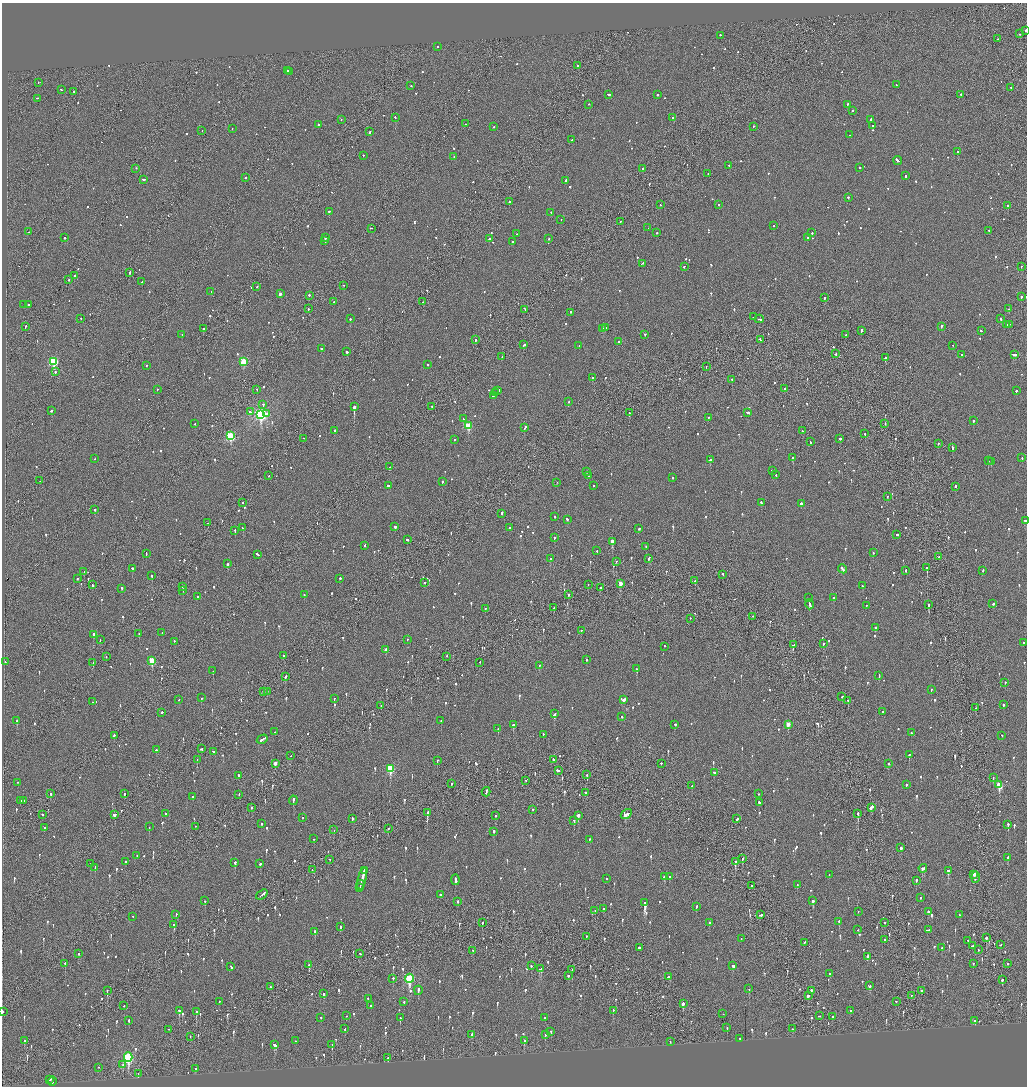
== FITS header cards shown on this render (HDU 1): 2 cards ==
NAXIS1  =                 2050
NAXIS2  =                 2168

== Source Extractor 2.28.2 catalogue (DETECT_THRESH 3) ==
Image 2050 x 2168 px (HDU 1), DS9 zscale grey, zoomed out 1/2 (1 PNG px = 2 x 2 image px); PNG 1029 x 1088 px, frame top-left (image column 2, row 2168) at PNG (2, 3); each listed source drawn as its Kron ellipse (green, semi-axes under 4 px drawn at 4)
Background -0.0848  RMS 0.065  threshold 0.196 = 3 sigma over >= 5 px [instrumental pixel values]
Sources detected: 1229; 25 cannot appear on this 1/2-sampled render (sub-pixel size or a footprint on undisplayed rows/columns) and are neither listed nor drawn; of the other 1204, the 500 brightest by FLUX_AUTO listed and drawn (704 fainter detections omitted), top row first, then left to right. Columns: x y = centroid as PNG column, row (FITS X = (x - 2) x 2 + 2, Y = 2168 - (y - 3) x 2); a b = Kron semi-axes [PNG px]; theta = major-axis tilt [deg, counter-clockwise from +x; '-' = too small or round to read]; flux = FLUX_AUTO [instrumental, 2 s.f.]
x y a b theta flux
1026 31 2 1 - 84
1020 34 2 2 - 91
720 36 2 2 - 69
998 39 2 2 - 50
438 47 2 2 - 49
578 66 2 2 - 63
287 71 2 2 - 330
289 72 2 2 - 150
38 83 2 2 - 60
896 85 2 2 - 71
411 86 2 2 - 190
1011 88 2 1 - 77
61 90 2 2 - 88
74 92 2 2 - 210
608 95 3 2 - 130
657 95 2 2 - 110
961 95 2 2 - 85
37 99 2 2 - 49
589 105 2 2 - 48
847 105 2 2 - 75
852 111 2 1 - 50
395 118 2 2 - 140
673 118 2 2 - 76
341 120 2 2 - 49
871 120 3 2 - 160
465 124 2 1 - 62
319 125 2 2 - 55
873 126 2 2 - 52
494 127 2 2 - 99
753 127 2 2 - 60
232 129 2 2 - 210
202 131 2 2 - 72
370 132 3 2 - 210
849 135 2 2 - 69
572 140 2 2 - 53
958 152 2 1 - 69
363 156 2 2 - 67
454 157 2 2 - 47
897 161 5 2 - 260
729 166 2 2 - 48
860 168 2 2 - 78
136 169 2 1 - 86
643 169 2 2 - 220
708 174 2 2 - 66
906 176 2 2 - 51
246 178 2 2 - 390
144 180 4 2 - 120
566 181 3 2 - 89
848 198 2 2 - 48
510 202 2 2 - 110
660 205 2 2 - 60
719 205 2 2 - 49
1008 206 2 2 - 880
329 212 2 2 - 190
551 213 2 2 - 62
561 220 2 2 - 63
620 222 2 2 - 59
774 226 2 2 - 78
648 228 2 2 - 47
371 229 2 2 - 73
989 231 2 2 - 62
28 232 2 2 - 59
657 233 2 2 - 67
812 233 2 2 - 77
517 234 2 1 - 59
65 238 2 2 - 76
325 238 3 2 - 210
808 238 2 2 - 92
489 239 2 2 - 110
549 239 2 2 - 47
325 241 2 1 - 130
512 242 2 2 - 56
642 264 3 2 - 93
684 267 2 2 - 89
1021 267 2 2 - 300
130 273 2 2 - 180
74 276 2 2 - 88
69 280 2 2 - 84
142 282 2 1 - 97
344 286 2 2 - 84
257 287 2 2 - 76
211 292 2 2 - 67
280 294 2 2 - 50
309 296 2 1 - 290
1021 297 2 2 - 240
824 298 2 2 - 320
334 302 2 2 - 48
423 302 2 1 - 60
24 305 2 2 - 180
29 305 3 2 - 190
308 309 2 1 - 110
1009 309 2 1 - 59
525 310 4 2 - 150
570 313 2 2 - 420
754 317 2 2 - 53
81 319 2 2 - 60
350 319 2 2 - 94
759 319 4 2 - 150
1001 319 2 2 - 100
1006 325 3 2 - 100
1009 325 3 2 - 120
25 327 3 2 - 66
941 327 3 2 - 150
605 328 4 2 - 180
203 329 2 2 - 260
603 329 3 1 - 150
861 331 3 2 - 250
981 331 2 2 - 91
182 335 2 2 - 54
645 335 2 2 - 62
846 335 2 2 - 110
476 340 2 2 - 170
760 340 3 2 - 110
619 342 2 2 - 98
524 345 3 2 - 130
579 346 2 2 - 59
953 346 2 2 - 75
321 349 2 2 - 99
347 352 2 2 - 120
836 354 2 2 - 94
961 355 2 2 - 47
1014 355 4 2 - 170
502 357 2 2 - 56
885 358 2 2 - 110
53 362 3 3 - 1200
243 362 3 3 - 700
428 365 2 2 - 70
146 366 2 2 - 88
706 367 2 1 - 49
55 372 2 2 - 130
593 378 2 2 - 100
732 380 2 2 - 67
785 389 3 2 - 81
157 390 2 2 - 62
257 390 2 1 - 52
498 391 4 2 - 180
1016 391 2 2 - 90
496 393 3 1 - 140
493 396 3 2 - 200
569 402 2 2 - 65
263 405 2 2 - 86
354 407 2 2 - 2000
432 407 2 1 - 67
51 411 2 2 - 120
250 412 2 2 - 110
629 413 2 2 - 120
747 413 3 2 - 580
266 414 2 2 - 52
261 415 4 3 - 2900
708 418 2 2 - 57
463 419 2 1 - 68
973 421 2 2 - 100
195 424 2 2 - 55
885 424 2 1 - 56
468 426 3 3 - 460
525 428 3 2 - 120
335 431 2 2 - 230
802 431 2 2 - 89
865 434 2 1 - 61
230 436 3 3 - 1200
304 439 2 1 - 47
840 439 2 2 - 60
454 440 2 2 - 110
810 442 2 2 - 150
938 444 2 2 - 48
952 448 2 2 - 210
793 458 2 2 - 320
1022 458 2 2 - 73
95 459 2 2 - 60
710 460 2 2 - 83
988 461 2 2 - 94
991 462 3 2 - 120
390 467 2 2 - 52
772 471 2 2 - 69
586 472 2 2 - 190
776 475 2 2 - 81
268 476 2 1 - 57
589 476 2 2 - 73
673 478 2 2 - 58
40 481 2 1 - 48
442 482 2 2 - 57
557 483 2 2 - 58
388 486 2 1 - 150
594 486 2 2 - 49
955 487 2 2 - 280
887 497 2 1 - 62
243 503 2 2 - 100
761 503 2 2 - 95
801 504 2 2 - 300
95 510 2 2 - 100
502 514 3 2 - 89
555 517 2 2 - 57
567 520 3 2 - 170
1025 521 3 2 - 150
208 523 2 2 - 74
395 527 2 2 - 710
243 528 2 2 - 130
510 528 2 2 - 91
639 529 3 2 - 74
235 531 2 2 - 200
897 535 3 2 - 74
554 538 2 2 - 100
407 540 3 2 - 94
612 542 2 2 - 2300
365 546 2 2 - 60
646 547 2 2 - 55
597 551 3 1 - 62
873 553 2 2 - 52
146 554 3 2 - 92
257 555 3 2 - 140
939 557 2 2 - 59
550 559 2 2 - 130
649 559 3 2 - 160
616 562 2 1 - 51
227 564 2 2 - 260
927 568 2 2 - 240
132 569 2 2 - 240
843 569 5 2 - 240
906 571 2 2 - 160
983 571 2 2 - 67
84 572 2 2 - 66
723 575 3 2 - 99
152 576 2 2 - 330
77 579 2 2 - 56
340 579 2 2 - 170
695 581 2 2 - 64
424 583 2 2 - 150
620 584 3 2 - 180
93 585 3 2 - 130
588 585 2 1 - 51
862 586 3 2 - 56
183 587 2 2 - 87
600 588 3 2 - 64
122 589 2 2 - 140
183 591 2 1 - 100
304 595 2 2 - 51
568 595 2 2 - 60
197 597 2 2 - 78
809 598 2 1 - 89
833 598 2 2 - 90
993 604 2 2 - 220
810 605 5 2 - 160
929 605 3 2 - 410
866 606 2 2 - 51
554 608 3 1 - 87
485 609 2 2 - 52
753 617 2 1 - 54
690 619 2 2 - 67
875 628 2 2 - 140
581 631 2 1 - 81
162 633 2 2 - 73
139 634 2 2 - 190
93 635 3 2 - 180
100 640 2 1 - 49
407 640 2 2 - 53
174 642 2 2 - 78
1024 643 2 2 - 81
823 644 2 2 - 70
793 645 3 2 - 88
665 647 2 2 - 47
386 650 3 2 - 72
283 656 2 2 - 210
106 657 2 1 - 50
447 657 2 1 - 78
586 660 2 2 - 110
152 661 3 3 - 560
5 662 2 2 - 110
93 663 2 2 - 88
480 663 2 1 - 60
539 666 2 2 - 47
637 669 2 2 - 440
213 671 2 2 - 110
879 676 2 2 - 47
285 677 3 2 - 130
1005 683 2 2 - 66
931 690 2 2 - 76
263 692 2 2 - 48
267 692 2 2 - 81
842 697 3 2 - 56
201 698 2 2 - 140
334 699 2 2 - 110
179 700 2 2 - 72
624 700 3 2 - 110
848 701 2 2 - 83
92 702 2 2 - 56
1003 705 2 2 - 110
381 706 2 2 - 54
976 708 3 2 - 93
162 712 2 2 - 92
883 712 2 2 - 170
554 714 3 2 - 270
622 717 2 2 - 190
17 721 2 2 - 130
441 721 2 2 - 86
513 725 3 2 - 84
675 725 2 2 - 56
788 725 3 2 - 170
498 729 2 2 - 88
275 732 2 2 - 68
911 733 2 2 - 53
543 735 2 2 - 71
114 736 3 2 - 150
1002 736 2 2 - 56
262 740 6 2 30 310
201 749 3 2 - 88
157 750 3 2 - 94
213 752 2 2 - 71
909 755 2 2 - 130
291 756 2 1 - 98
197 760 2 2 - 49
553 760 3 2 - 150
437 761 2 2 - 48
275 764 3 2 - 100
661 764 2 2 - 110
889 764 2 2 - 54
390 769 4 3 - 750
558 771 4 2 - 150
714 773 2 2 - 310
587 775 2 1 - 270
239 776 2 2 - 100
993 778 2 2 - 56
526 781 2 1 - 65
18 783 2 2 - 52
451 784 2 2 - 47
906 785 2 2 - 94
999 785 3 3 - 330
692 786 2 2 - 210
486 792 4 2 - 220
585 793 2 2 - 70
50 794 3 2 - 56
124 794 2 2 - 270
758 794 2 2 - 49
239 795 2 2 - 53
193 797 2 2 - 68
20 801 2 2 - 68
24 801 2 1 - 73
293 801 5 2 - 240
759 803 3 2 - 320
252 808 2 2 - 100
871 808 4 2 - 700
533 810 2 2 - 62
427 813 3 2 - 160
165 814 2 2 - 91
626 814 6 2 33 250
858 814 3 2 - 290
43 815 2 2 - 120
114 815 3 2 - 86
495 816 2 2 - 69
578 816 2 2 - 3600
302 818 2 1 - 110
352 819 3 2 - 82
737 819 2 2 - 180
574 821 2 2 - 75
261 824 2 2 - 60
1008 825 2 2 - 160
149 827 2 2 - 210
196 827 2 1 - 48
44 828 2 2 - 100
388 829 2 2 - 99
334 830 2 1 - 150
494 832 2 2 - 120
313 839 2 2 - 63
590 840 2 1 - 130
901 848 2 2 - 1100
137 856 2 2 - 48
1008 858 3 2 - 210
742 859 3 2 - 64
330 860 2 2 - 51
126 862 2 2 - 50
735 862 2 2 - 370
235 863 3 2 - 160
90 864 3 2 - 84
260 864 3 2 - 57
95 868 3 2 - 220
923 869 4 2 - 220
312 870 2 1 - 54
364 871 3 2 - 150
948 871 3 3 - 210
829 875 2 2 - 48
974 875 2 2 - 3100
664 877 3 2 - 68
669 877 2 2 - 53
975 878 6 2 88 81
362 879 11 2 75 630
606 879 2 2 - 51
455 880 5 2 - 1200
916 881 2 2 - 380
360 885 5 1 - 250
797 885 2 2 - 62
752 886 2 1 - 150
359 888 2 2 - 110
262 895 6 2 38 240
440 895 2 2 - 230
921 898 2 2 - 83
205 901 2 2 - 180
813 901 2 2 - 680
458 902 2 2 - 76
645 903 3 2 - 1200
696 907 2 2 - 72
603 909 2 2 - 66
595 911 2 2 - 85
858 912 2 2 - 110
928 912 2 2 - 320
176 915 2 2 - 47
760 915 4 2 - 140
959 915 2 2 - 81
133 917 2 1 - 88
839 922 2 2 - 99
482 923 2 2 - 250
709 923 2 2 - 83
885 923 2 2 - 140
174 925 3 2 - 160
340 927 3 2 - 84
858 930 2 1 - 54
928 930 3 2 - 110
315 932 3 2 - 140
586 937 2 2 - 60
986 938 2 2 - 960
741 939 2 1 - 55
884 940 2 2 - 190
968 941 2 2 - 93
804 943 2 2 - 61
1000 945 2 1 - 75
972 946 3 2 - 84
639 948 2 2 - 260
942 948 2 2 - 52
978 950 2 2 - 94
473 951 3 2 - 58
78 954 2 2 - 160
360 954 2 2 - 97
867 957 2 2 - 300
65 964 2 2 - 78
973 964 2 2 - 88
1007 964 2 2 - 80
309 965 2 2 - 57
531 966 2 2 - 52
733 966 3 2 - 110
231 967 3 2 - 150
541 969 4 2 - 520
572 970 2 1 - 62
830 974 2 2 - 58
568 976 2 2 - 56
669 977 3 2 - 170
393 979 2 2 - 160
409 979 4 3 - 1100
1002 980 2 2 - 120
870 986 2 2 - 140
270 987 2 2 - 150
749 989 2 2 - 92
107 991 2 1 - 80
418 991 5 2 - 160
811 991 2 2 - 190
921 991 3 2 - 49
323 994 2 2 - 58
808 996 2 2 - 730
911 996 2 2 - 110
368 999 2 2 - 110
219 1002 2 1 - 110
404 1002 2 2 - 60
896 1002 2 2 - 55
683 1004 2 2 - 1600
124 1006 2 2 - 75
371 1006 2 2 - 52
179 1011 3 2 - 120
613 1011 3 2 - 53
851 1011 2 2 - 49
2 1012 2 2 - 630
196 1012 2 2 - 240
723 1014 2 1 - 70
346 1016 2 2 - 52
819 1016 2 1 - 110
832 1017 2 2 - 76
321 1018 2 2 - 55
400 1018 2 2 - 110
545 1018 2 2 - 52
129 1021 2 2 - 93
975 1021 2 2 - 230
727 1028 2 2 - 64
345 1029 2 2 - 50
793 1029 3 2 - 74
169 1030 2 1 - 52
551 1032 2 2 - 94
472 1035 3 2 - 240
545 1035 2 2 - 110
190 1037 2 1 - 64
740 1039 2 2 - 57
24 1041 3 2 - 64
295 1041 2 2 - 58
524 1041 3 2 - 51
670 1042 2 2 - 60
275 1045 4 3 - 130
332 1045 2 2 - 230
128 1058 5 3 - 1700
388 1058 3 2 - 150
123 1065 3 2 - 85
99 1068 2 2 - 48
195 1069 3 2 - 57
138 1074 3 1 - 48
50 1080 3 2 - 130
52 1081 5 2 - 230
At the frame edge (FLAGS 8, measured only in part): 3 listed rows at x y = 1026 31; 1025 521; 2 1012
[704 fainter detections neither listed nor drawn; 25 sub-pixel or undisplayed-footprint detections neither listed nor drawn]